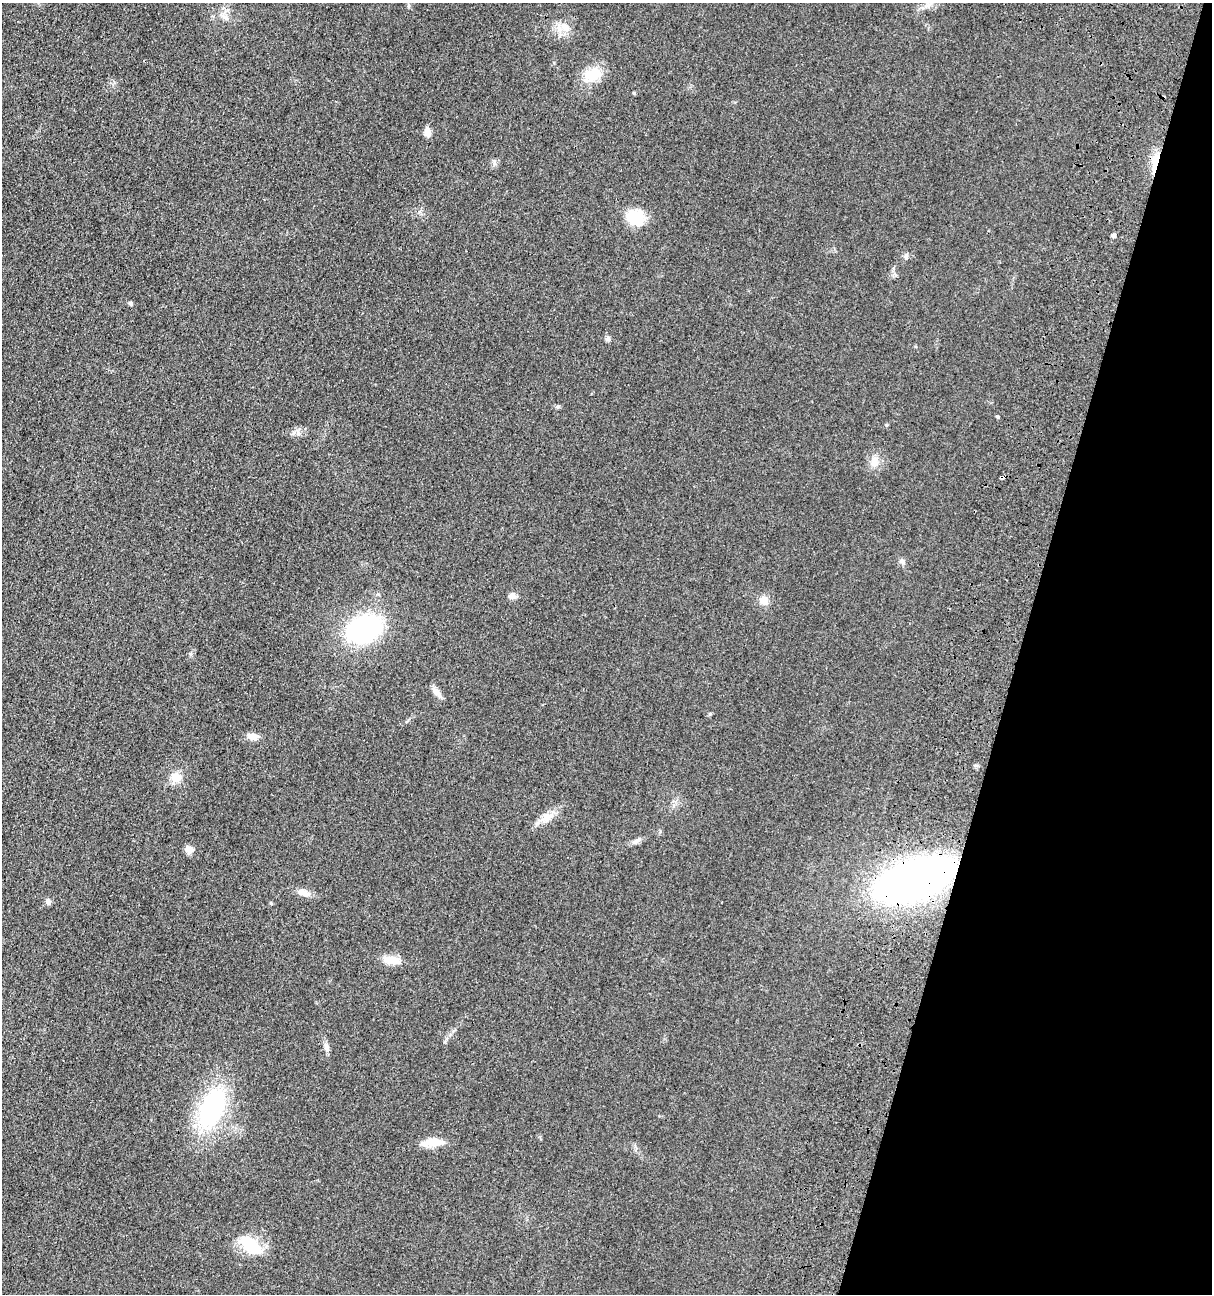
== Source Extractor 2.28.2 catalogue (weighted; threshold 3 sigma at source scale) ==
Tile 8 of 4 x 4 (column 4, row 2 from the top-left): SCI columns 4057-5266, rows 2761-4052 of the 5538 x 5518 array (HDU 1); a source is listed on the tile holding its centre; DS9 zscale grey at full resolution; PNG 1214 x 1296 px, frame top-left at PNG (2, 3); no overlay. Shown black and unused: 16% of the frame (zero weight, under 3 of 4 exposures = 11% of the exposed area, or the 3 px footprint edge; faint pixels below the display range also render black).
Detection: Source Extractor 2.28.2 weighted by HDU 2 'WHT'; one run over the whole footprint, this tile lists its part. Background 0.0292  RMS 0.0053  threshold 0.024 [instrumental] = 3 sigma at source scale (4.5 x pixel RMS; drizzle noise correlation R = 1.50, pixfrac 1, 0.05/0.05 arcsec/px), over >= 5 px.
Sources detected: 33; all 33 listed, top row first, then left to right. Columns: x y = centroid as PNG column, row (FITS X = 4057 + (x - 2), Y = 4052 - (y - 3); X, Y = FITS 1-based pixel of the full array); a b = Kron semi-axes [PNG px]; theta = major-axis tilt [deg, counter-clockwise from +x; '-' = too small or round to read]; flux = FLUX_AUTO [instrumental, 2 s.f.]
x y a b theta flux
409 6 6 4 -71 0.68
225 17 15 6 -34 2.9
566 27 16 8 -50 4.5
593 75 23 15 22 13
634 93 4 4 - 0.62
427 132 10 7 85 3.4
1156 159 18 10 67 7.8
635 218 22 19 -24 14
1113 235 5 4 - 1.6
906 256 7 6 - 1.5
131 304 5 5 - 0.83
608 339 7 6 - 1.2
874 462 15 10 88 4.7
1002 478 4 3 - 3.7
902 561 8 6 -42 1.6
512 596 8 8 - 2.5
764 601 11 9 -38 4.3
364 629 26 19 26 99
191 654 6 4 89 0.77
437 692 16 6 -52 3.1
253 736 13 8 -12 3.9
176 777 15 13 -11 6.2
547 817 16 11 36 5.6
636 841 8 5 45 1.4
189 850 10 8 -10 3.4
914 879 63 28 20 320
303 893 17 8 -16 4.2
48 902 8 6 -66 1.6
391 960 22 9 -9 7.1
326 1047 14 6 -75 2.3
212 1108 33 17 68 81
433 1142 24 9 4 8.8
251 1245 30 14 -40 18
Overlapping masked pixels (flux is a lower limit): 3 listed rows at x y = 1156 159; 1002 478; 914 879
Unlisted compact peaks at least as high as the median listed source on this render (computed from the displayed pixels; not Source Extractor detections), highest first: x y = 998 417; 710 714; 558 406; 886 425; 298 433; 444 1042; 893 269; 271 903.